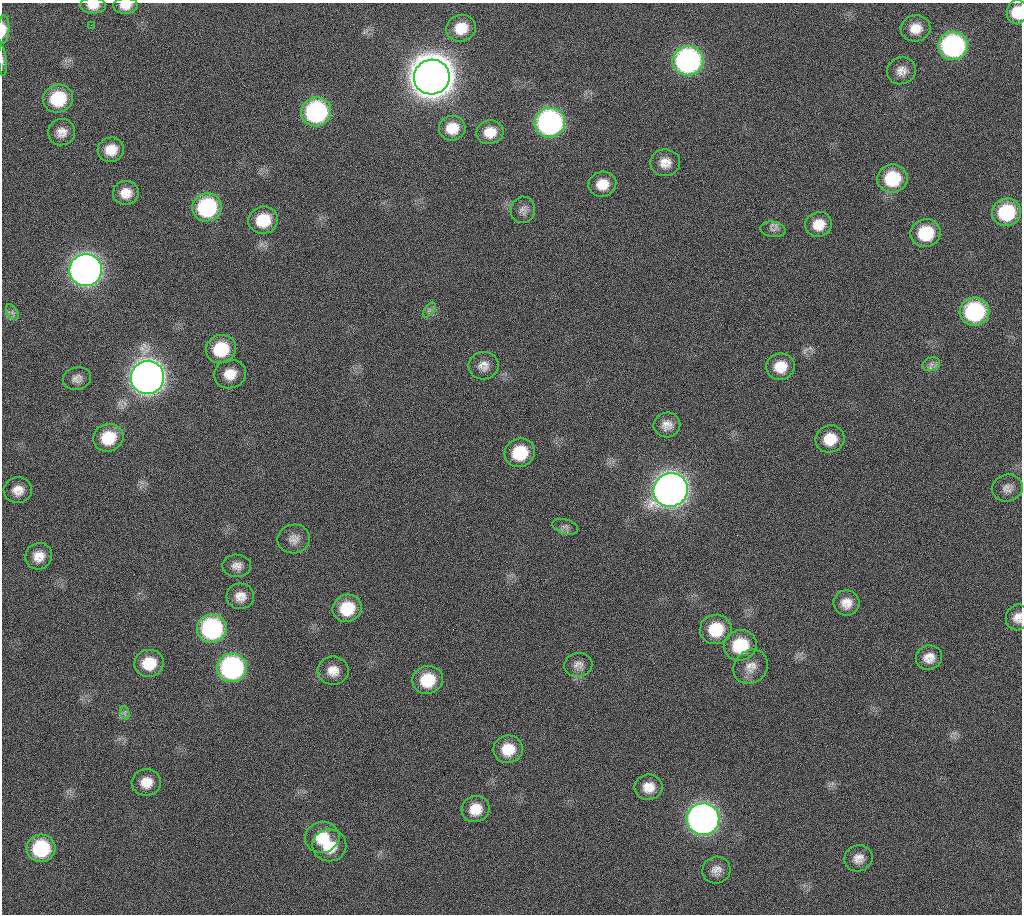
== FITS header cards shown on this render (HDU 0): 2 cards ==
NAXIS1  =                 1020 / length of data axis 1
NAXIS2  =                 912  / length of data axis 2

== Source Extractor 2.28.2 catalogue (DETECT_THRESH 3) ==
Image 1020 x 912 px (HDU 0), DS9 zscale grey, 1 PNG px = 1 image px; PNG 1024 x 916 px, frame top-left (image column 1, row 912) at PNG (2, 3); each listed source drawn as its Kron ellipse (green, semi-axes under 4 px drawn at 4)
Background 267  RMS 17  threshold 51.3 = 3 sigma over >= 5 px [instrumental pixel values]
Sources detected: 77; all 77 listed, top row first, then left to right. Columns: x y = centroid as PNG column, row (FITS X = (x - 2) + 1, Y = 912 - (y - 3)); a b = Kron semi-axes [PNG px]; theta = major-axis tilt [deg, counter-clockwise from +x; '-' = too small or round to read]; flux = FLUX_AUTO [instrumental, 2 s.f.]
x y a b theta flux
93 6 13 8 -1 1.1e+04
126 6 12 8 2 1.1e+04
1017 12 12 10 89 2.6e+04
91 25 2 2 - 6.2e+03
461 28 15 13 16 2.4e+04
916 28 15 13 4 1.7e+04
3 29 14 6 88 1.1e+04
953 46 15 14 - 2.5e+05
2 61 15 4 -85 3.0e+03
688 61 15 14 - 3.5e+05
901 71 14 13 - 1.2e+04
432 77 18 17 - 4.7e+06
58 99 15 14 - 5.9e+04
316 112 15 14 - 2.0e+05
550 123 15 14 - 3.5e+05
452 128 13 12 - 2.1e+04
62 132 13 13 - 1.2e+04
490 132 14 12 12 1.8e+04
111 150 13 12 - 1.9e+04
665 163 15 13 -1 1.4e+04
892 179 15 14 - 5.8e+04
602 184 14 12 13 1.9e+04
126 193 13 12 - 1.6e+04
207 207 15 14 - 1.2e+05
523 210 13 12 - 7.3e+03
1006 212 15 13 22 7.6e+04
263 220 15 13 15 3.7e+04
819 224 13 12 - 2.0e+04
773 229 12 8 -8 5.7e+03
926 233 15 14 - 5.4e+04
86 270 16 16 - 1.1e+06
429 310 9 4 53 3.3e+03
12 312 9 5 -59 3.4e+03
974 312 15 14 - 1.4e+05
221 349 15 14 - 5.1e+04
931 364 9 6 20 4.9e+03
483 366 15 13 9 1.1e+04
780 367 14 13 - 2.2e+04
230 374 16 14 14 1.9e+04
147 378 17 16 - 1.6e+06
77 379 14 11 13 8.3e+03
667 425 13 12 - 1.1e+04
108 438 15 14 - 3.9e+04
830 439 14 13 - 2.6e+04
520 453 15 14 - 4.9e+04
1007 488 15 13 15 9.2e+03
18 490 14 13 - 1.3e+04
671 490 17 16 - 1.5e+06
565 527 13 7 -17 5.5e+03
294 539 16 14 11 1.1e+04
39 556 13 13 - 1.5e+04
237 566 14 11 -1 9.2e+03
240 596 14 13 - 1.3e+04
846 603 13 12 - 1.4e+04
347 608 15 13 21 4.4e+04
1017 617 13 11 70 1.0e+04
212 629 15 14 - 1.8e+05
716 629 16 15 - 4.5e+04
740 645 16 15 - 5.4e+04
929 658 13 12 - 1.3e+04
149 663 15 13 12 3.1e+04
578 665 14 12 7 8.9e+03
751 667 18 16 44 1.5e+04
232 668 15 14 - 2.6e+05
333 671 15 14 - 1.6e+04
428 680 15 14 - 4.4e+04
125 713 7 4 -72 2.8e+03
508 749 15 14 - 2.8e+04
146 782 15 13 4 1.7e+04
649 787 14 12 9 1.6e+04
476 809 14 13 - 2.2e+04
703 819 16 16 - 9.0e+05
322 837 17 15 13 3.0e+04
329 845 17 16 - 3.1e+04
41 848 14 13 - 8.5e+04
858 858 14 13 - 1.1e+04
716 870 14 13 - 1.1e+04
At the frame edge (FLAGS 8, measured only in part): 6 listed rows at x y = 93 6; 126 6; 1017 12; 3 29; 2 61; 1017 617